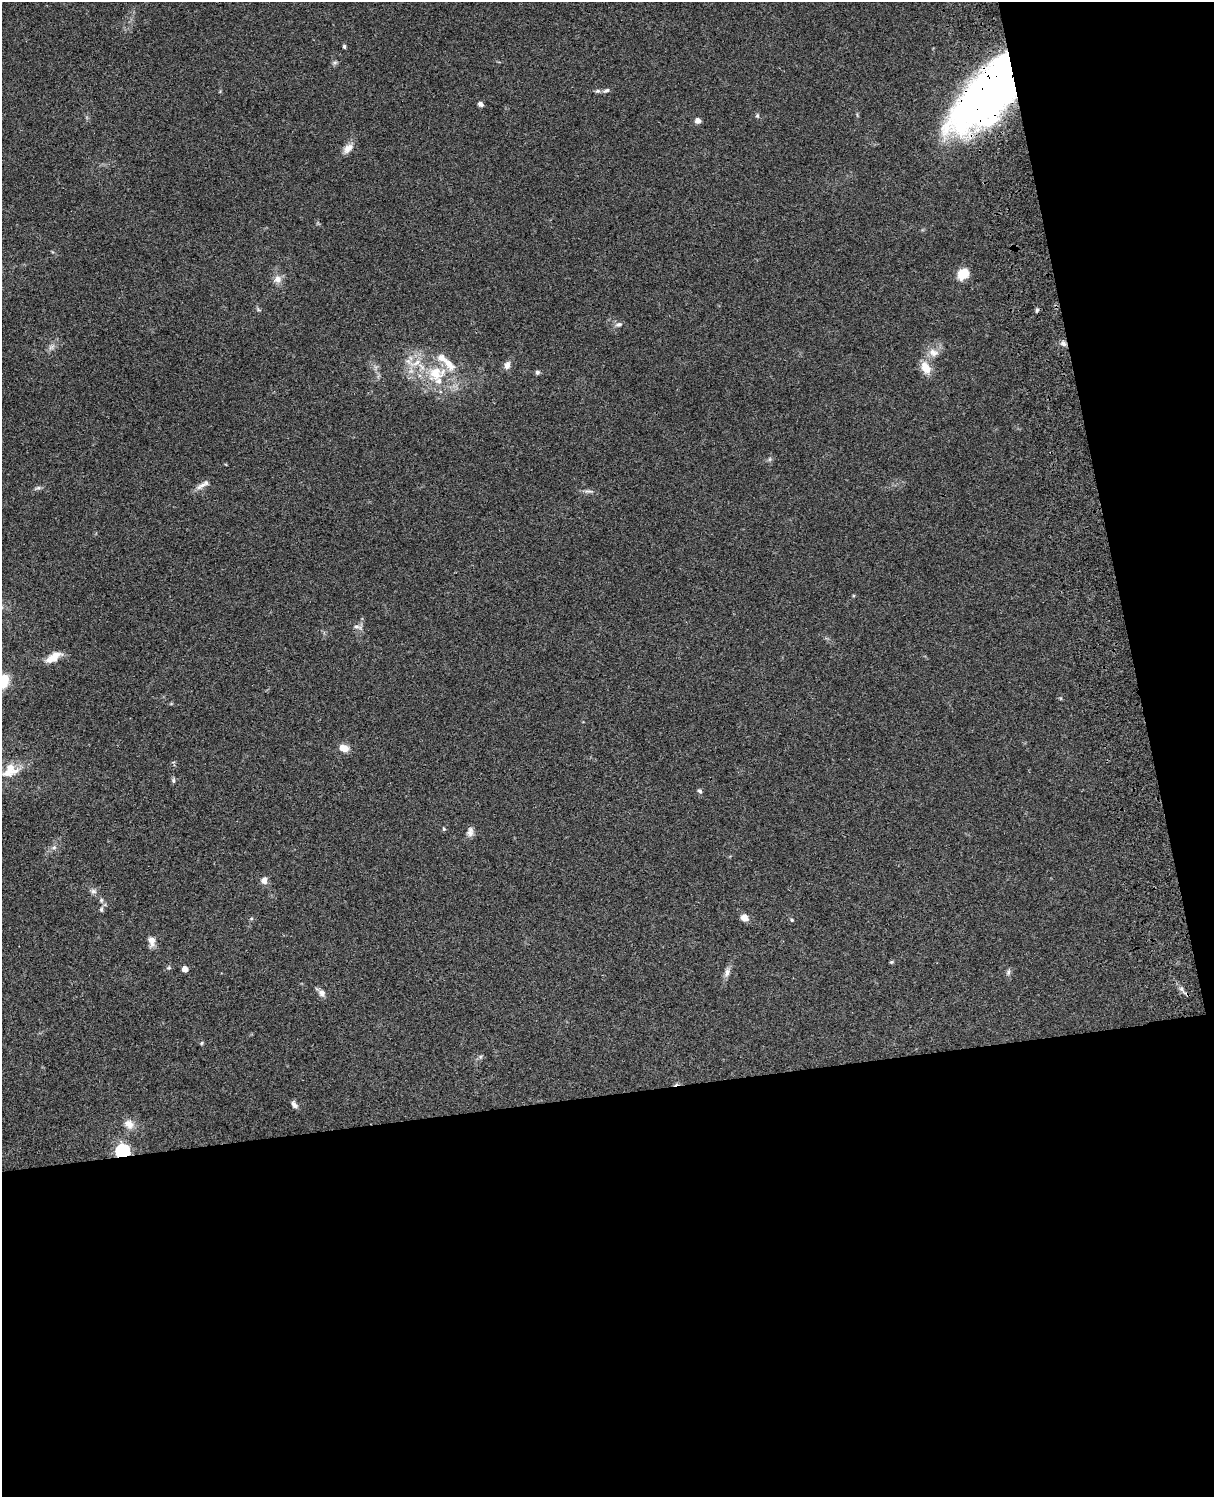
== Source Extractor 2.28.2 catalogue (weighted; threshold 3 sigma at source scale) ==
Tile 12 of 4 x 3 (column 4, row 3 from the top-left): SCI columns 3757-4968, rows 278-1772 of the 5087 x 4928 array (HDU 1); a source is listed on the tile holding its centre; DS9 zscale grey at full resolution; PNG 1216 x 1499 px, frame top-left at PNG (2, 2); no overlay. Shown black and unused: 33% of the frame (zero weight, under 3 of 4 exposures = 6% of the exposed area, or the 3 px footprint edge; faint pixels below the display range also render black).
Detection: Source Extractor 2.28.2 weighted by HDU 2 'WHT'; one run over the whole footprint, this tile lists its part. Background 0.0981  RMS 0.0063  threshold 0.0282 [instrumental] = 3 sigma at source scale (4.5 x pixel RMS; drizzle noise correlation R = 1.50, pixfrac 1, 0.05/0.05 arcsec/px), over >= 5 px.
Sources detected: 58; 1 cosmic-ray / hot-pixel residue — not listed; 4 inside a brighter listed object's ellipse — not listed separately; the other 53 listed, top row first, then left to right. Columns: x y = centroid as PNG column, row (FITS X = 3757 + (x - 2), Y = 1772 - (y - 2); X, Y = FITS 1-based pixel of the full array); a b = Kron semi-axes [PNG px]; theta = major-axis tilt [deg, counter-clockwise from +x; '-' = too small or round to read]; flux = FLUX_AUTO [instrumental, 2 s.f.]
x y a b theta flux
344 46 4 4 - 1.3
335 63 8 4 8 1.1
606 90 9 5 21 1.6
598 91 7 5 2 1.4
985 97 75 34 48 360
480 104 6 5 - 1.9
757 116 6 5 - 0.98
697 120 6 5 - 3.1
348 148 15 9 43 4.8
963 274 13 11 51 9.7
278 279 10 10 - 4.3
1037 310 5 4 - 1.1
618 324 10 6 16 1.9
1064 344 8 6 -32 2.1
51 347 9 6 36 2.1
933 352 14 10 -18 5.4
416 363 23 7 20 7.5
507 365 10 7 76 3.2
926 368 16 11 -63 8.7
537 372 6 5 - 1.4
435 373 21 19 41 21
770 459 6 4 89 1
201 486 17 7 35 3.7
38 488 9 4 8 1.3
588 491 14 2 0 1.5
358 627 15 4 -15 2
54 657 20 9 32 7.8
3 681 11 8 63 23
344 748 10 7 -23 6.1
10 768 23 15 -48 12
173 781 7 5 -88 1.1
700 791 6 5 - 1.4
444 829 4 4 - 0.87
470 832 12 8 82 3
54 847 6 5 - 1.4
264 880 8 7 - 3.5
93 891 8 7 - 2.1
101 900 5 5 - 1.2
101 909 8 5 80 1.3
744 918 8 7 - 4.3
792 920 5 4 - 0.71
152 941 14 8 -82 3.9
891 962 5 4 - 0.77
169 968 6 5 - 0.94
185 969 5 4 - 5.3
727 972 13 7 69 3
1008 972 10 5 72 1.5
1182 989 7 4 -71 1.4
322 993 11 9 -70 3
202 1043 6 4 88 0.77
294 1105 10 6 -55 2.5
129 1124 14 11 -35 5.4
122 1151 6 6 - 130
Overlapping masked pixels (flux is a lower limit): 3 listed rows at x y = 985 97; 1064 344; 122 1151
Isophote crosses this tile's border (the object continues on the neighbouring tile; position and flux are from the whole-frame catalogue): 1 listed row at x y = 3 681